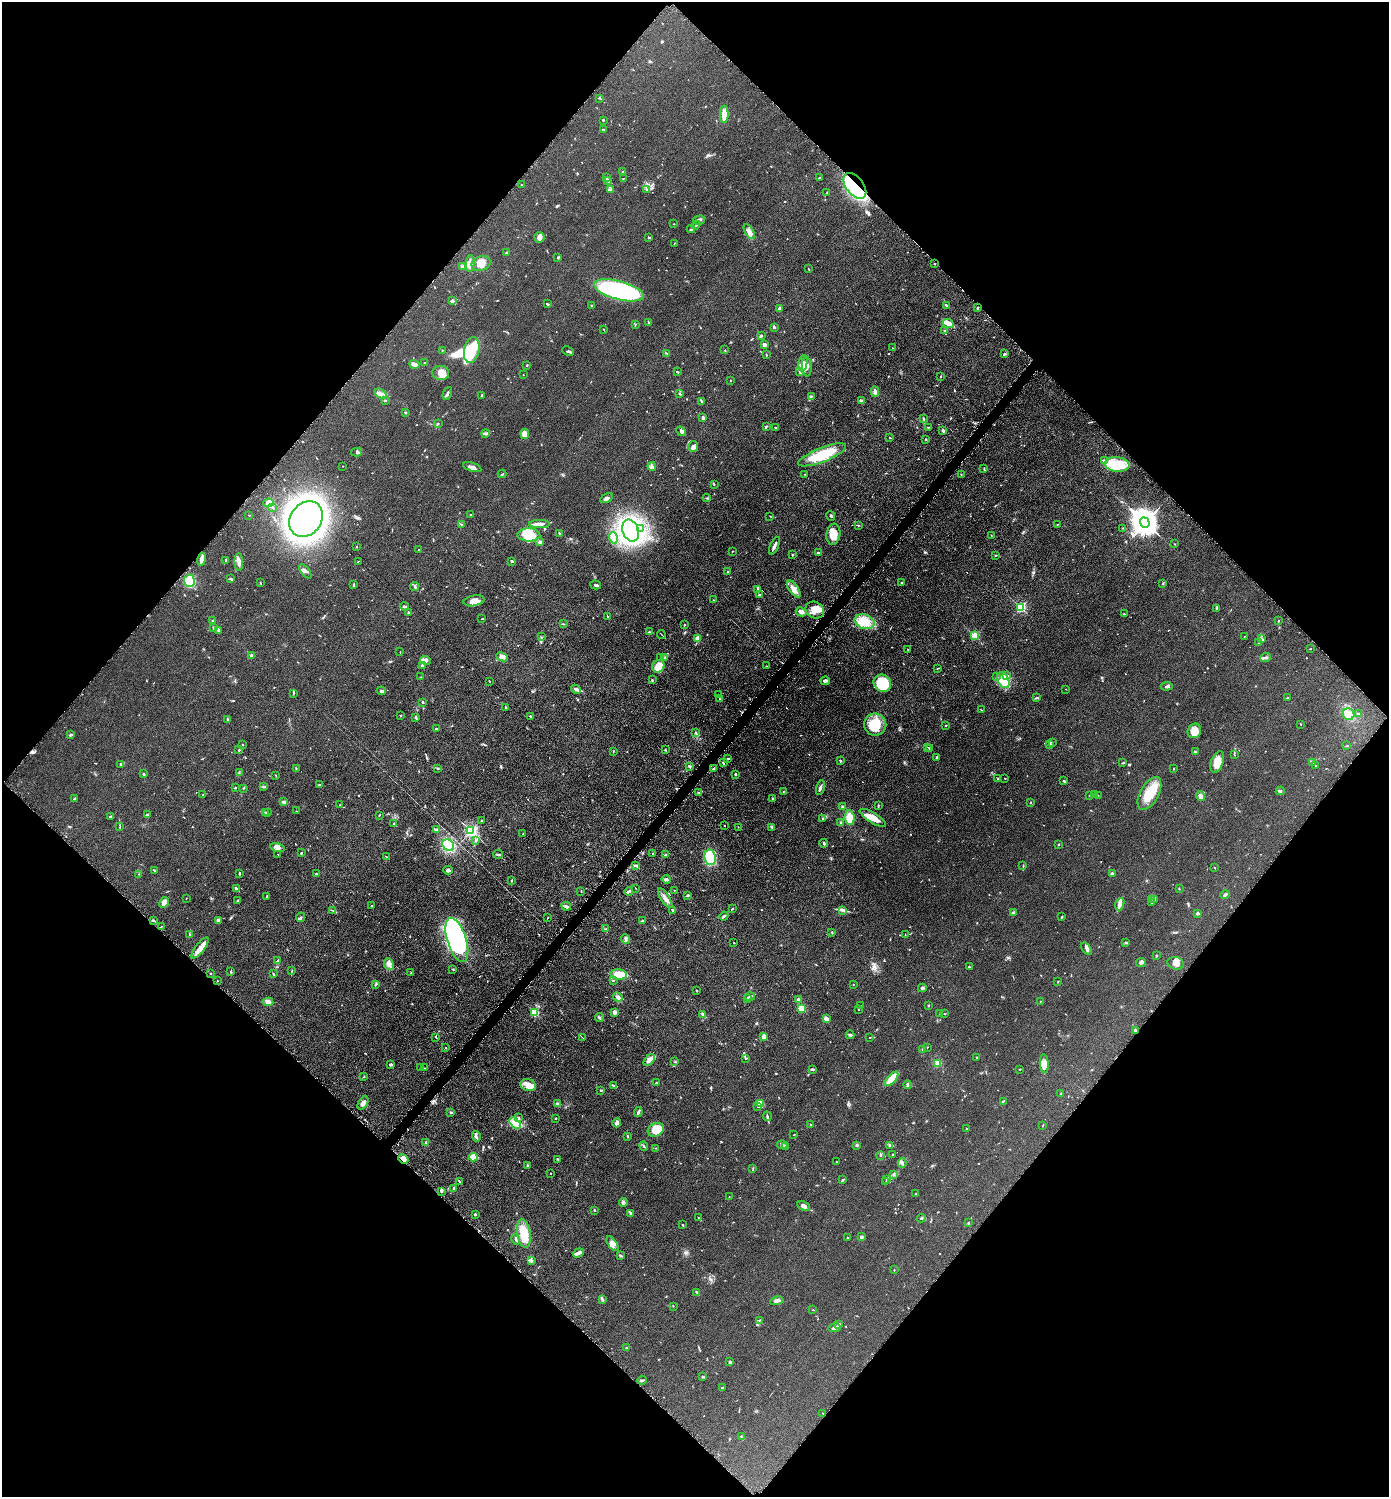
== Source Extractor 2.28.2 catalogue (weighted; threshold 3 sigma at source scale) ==
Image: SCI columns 152-5698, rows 7-5985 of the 5993 x 5990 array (HDU 1 of 3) = the unmasked area's bounding box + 8 px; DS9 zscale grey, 4 x 4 block average (1 PNG px = mean of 4 x 4 image px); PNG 1391 x 1499 px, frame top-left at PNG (2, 2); each listed source drawn as its Kron ellipse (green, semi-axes under 4 px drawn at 4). Shown black and unused: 50% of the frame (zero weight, under 4 of 8 exposures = <1% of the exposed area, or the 3 px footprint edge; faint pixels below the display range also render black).
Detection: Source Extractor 2.28.2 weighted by HDU 2 'WHT'. Background 0.0898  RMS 0.0077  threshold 0.0314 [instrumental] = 3 sigma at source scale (4.09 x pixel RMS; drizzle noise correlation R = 1.36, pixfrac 0.8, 0.05/0.05 arcsec/px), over >= 5 px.
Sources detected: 847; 1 too faint to see at this stretch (4 x 4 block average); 7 inside a brighter object's white glare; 13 cosmic-ray / hot-pixel residue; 1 long thin detection or spike segment (spike, bleed or trail) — neither listed nor drawn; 29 coinciding with a brighter row at this scale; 60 inside a brighter listed object's ellipse — not listed separately; of the other 736, all 500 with FLUX_AUTO >= 1.6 (the completeness limit of this list) listed and drawn (236 fainter detections not listed), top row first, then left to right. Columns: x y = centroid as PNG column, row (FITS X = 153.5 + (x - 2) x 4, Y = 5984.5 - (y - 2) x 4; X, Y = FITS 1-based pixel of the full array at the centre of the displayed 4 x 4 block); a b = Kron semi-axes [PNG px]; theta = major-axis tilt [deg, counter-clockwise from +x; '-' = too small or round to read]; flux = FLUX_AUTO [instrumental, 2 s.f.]
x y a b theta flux
599 98 2 2 - 1.8
724 114 8 3 89 61
603 120 2 2 - 4.1
603 129 3 2 - 2.9
622 172 3 2 - 2.8
606 178 3 2 - 2.6
623 178 2 2 - 1.8
819 178 2 2 - 4.7
607 180 3 2 - 16
521 184 2 2 - 2.2
855 186 15 8 -52 550
611 190 4 2 - 5.4
647 190 2 2 - 2.1
827 193 3 2 - 2
699 220 6 2 16 6.6
674 224 2 2 - 2.4
696 225 4 2 - 5
691 229 4 2 - 6
749 232 8 3 -59 19
539 237 5 5 - 13
649 237 4 2 - 4
674 243 2 2 - 1.7
507 253 2 2 - 9.6
558 257 2 2 - 4.5
481 263 10 7 21 39
470 264 8 4 85 20
934 264 2 2 - 2.7
463 266 3 2 - 5.8
809 269 3 2 - 1.7
619 290 25 9 -15 630
452 301 4 2 - 5.9
547 304 3 2 - 5.1
592 305 2 2 - 1.7
947 306 3 2 - 4.8
779 308 2 2 - 15
978 308 2 2 - 3.3
648 323 2 2 - 2.8
635 324 3 2 - 2
948 324 6 3 -27 47
774 327 2 2 - 5.4
604 329 3 2 - 1.9
945 330 2 2 - 3.9
761 336 3 2 - 6.2
764 345 3 2 - 8.4
892 348 2 2 - 2.1
442 350 2 2 - 1.7
472 350 13 7 78 130
725 350 2 2 - 1.8
568 351 6 2 -26 7.6
666 353 3 2 - 3.1
1005 354 3 2 - 4.5
766 355 2 2 - 3.9
424 363 2 2 - 1.9
803 363 8 4 81 31
414 364 5 3 - 21
527 365 2 2 - 2.4
807 366 10 5 -85 27
677 372 2 2 - 4.7
800 372 3 2 - 3.3
441 373 8 7 - 38
523 374 2 2 - 1.9
940 377 2 2 - 4.2
730 381 2 2 - 2
875 391 5 3 - 10
447 393 7 2 66 8.9
679 393 3 2 - 3.1
381 394 6 4 -33 15
482 395 2 2 - 5.4
811 396 3 2 - 3.2
385 400 2 2 - 3.6
861 401 3 2 - 14
702 402 3 2 - 4.3
405 412 3 2 - 3.1
703 418 3 2 - 8.5
924 419 3 2 - 5.9
438 423 2 2 - 2.2
766 426 4 2 - 3.7
776 427 2 2 - 1.8
929 427 3 2 - 2.7
681 431 5 3 - 8.9
943 431 4 3 - 6.9
485 433 4 2 - 14
525 434 5 4 - 48
890 438 2 2 - 3.8
926 439 2 2 - 2.9
693 446 5 4 - 15
357 452 5 2 - 5.2
822 455 25 7 22 150
1104 461 3 2 - 4.3
1117 465 12 7 -4 160
343 466 2 2 - 1.9
652 466 4 2 - 11
472 467 9 3 -17 16
984 468 2 2 - 2.4
502 474 4 2 - 2.9
805 474 2 2 - 2
961 474 2 2 - 3.1
714 484 2 2 - 3.2
607 498 7 3 30 13
707 498 4 2 - 4
269 503 5 4 - 24
273 507 3 2 - 3.9
249 515 2 2 - 2.8
471 515 4 2 - 1.8
770 516 2 2 - 1.8
831 516 5 2 - 5.3
306 519 19 15 54 2800
1145 523 5 4 - 7600
539 524 10 2 1 28
1058 524 3 2 - 1.9
462 525 4 2 - 5.8
858 525 3 2 - 2.6
641 528 4 2 - 5.9
1123 528 2 2 - 1.7
631 531 11 8 -69 950
560 534 3 2 - 6.7
833 534 10 7 82 50
529 535 11 6 -1 97
991 535 2 2 - 1.9
613 538 6 2 -73 43
539 542 4 3 - 5.9
1175 544 2 2 - 2.1
357 546 2 2 - 2.5
774 546 9 2 67 14
418 549 2 2 - 1.7
732 551 3 2 - 1.9
818 552 2 2 - 13
792 555 2 2 - 1.8
995 555 2 2 - 2.9
202 559 7 3 80 22
225 560 4 2 - 3.6
358 561 3 2 - 1.8
512 561 3 2 - 6
239 562 9 3 -89 17
305 571 8 3 -52 11
728 572 2 2 - 15
231 579 3 2 - 4.6
189 581 6 5 - 150
901 582 2 2 - 2.5
260 583 2 2 - 2.2
1163 583 2 2 - 2.7
353 585 3 2 - 3.5
596 585 5 2 - 6.2
415 586 4 2 - 8.7
758 589 3 2 - 3.7
794 589 10 4 -54 26
759 594 3 2 - 4.1
713 600 2 2 - 1.7
474 601 10 5 10 30
404 606 4 2 - 9.1
1021 607 2 2 - 480
1217 609 4 2 - 2.7
815 610 10 8 -33 45
408 612 2 2 - 3.2
801 612 5 4 - 20
1124 614 2 2 - 1.8
607 616 2 2 - 2.6
482 619 2 2 - 2.3
213 621 2 2 - 3.7
1278 621 2 2 - 8.1
864 622 10 7 -19 98
564 624 2 2 - 1.7
684 625 2 2 - 2.6
214 628 3 2 - 6.1
218 630 3 3 - 6.7
649 632 4 2 - 4.2
661 634 4 2 - 2.9
975 636 2 2 - 270
1244 636 2 2 - 1.6
541 637 2 2 - 1.7
697 638 4 3 - 17
1261 639 3 2 - 5.9
1258 642 2 2 - 2.4
908 649 2 2 - 2.3
1310 649 2 2 - 3.1
400 652 2 2 - 1.7
252 656 2 2 - 68
502 657 6 4 -24 14
661 657 2 2 - 2.9
664 658 3 2 - 2.4
1265 658 5 3 - 9.7
425 660 5 4 - 17
422 666 3 2 - 13
658 666 7 5 52 48
767 666 3 2 - 2
937 668 3 2 - 1.9
1007 675 3 2 - 4.3
997 676 2 2 - 2.5
421 677 2 2 - 1.8
652 680 2 2 - 2.5
1003 680 8 5 -62 41
825 681 5 2 - 13
490 682 2 2 - 1.9
882 683 9 8 - 150
1167 686 6 3 6 7.5
576 689 5 2 - 21
1066 689 2 2 - 1.7
381 691 5 3 - 6.7
293 693 3 2 - 3.7
719 695 2 2 - 2
1036 698 3 2 - 3.6
1288 698 3 2 - 2.5
719 699 3 2 - 3.6
422 702 2 2 - 7.4
505 707 2 2 - 1.7
981 710 2 2 - 2.1
1349 714 6 5 - 31
1358 714 3 2 - 5
400 716 2 2 - 2.5
530 716 3 2 - 4.3
416 718 4 2 - 5.2
228 719 2 2 - 3.6
1300 724 2 2 - 2.4
875 725 11 11 - 93
946 725 2 2 - 2.5
436 729 3 2 - 5.4
1194 731 7 6 - 50
695 732 3 2 - 4
70 735 4 2 - 5.6
1052 742 2 2 - 1.6
242 744 2 2 - 1.8
1050 744 4 2 - 4.8
1347 746 3 2 - 2.1
927 747 2 2 - 1.9
929 749 2 2 - 2.9
239 750 3 2 - 2.5
665 750 3 2 - 3.3
1195 751 3 3 - 4.8
613 752 2 2 - 1.7
1235 755 3 2 - 1.8
936 757 2 2 - 5.5
728 758 3 2 - 4.8
840 761 2 2 - 5.3
1217 762 11 6 69 49
723 763 3 2 - 4.2
1123 763 3 2 - 4.3
1313 763 3 2 - 4.3
121 765 3 2 - 3.6
1316 766 3 2 - 3
689 767 4 2 - 6
296 768 2 2 - 2
438 768 3 2 - 3.5
1174 768 2 2 - 2.5
714 769 3 2 - 8.4
239 773 2 2 - 2.7
144 774 2 2 - 7
736 774 2 2 - 6.9
276 776 3 2 - 1.9
1005 778 2 2 - 2.6
998 779 2 2 - 1.8
1064 781 3 3 - 5.9
320 785 2 2 - 9.1
235 787 2 2 - 3.7
264 787 3 2 - 5.5
244 788 2 2 - 1.7
820 788 7 2 75 8.6
783 791 2 2 - 2.8
1280 791 4 2 - 8
699 792 4 2 - 4.1
1149 793 18 9 61 110
203 795 2 2 - 1.8
1090 795 2 2 - 2.2
1094 795 3 2 - 3.8
1098 795 2 2 - 1.8
1200 796 5 4 - 21
74 799 2 2 - 5.2
773 799 3 2 - 4
284 802 4 2 - 8.3
1031 803 2 2 - 3.2
339 805 2 2 - 2.1
843 806 2 2 - 4.9
878 806 2 2 - 2.9
296 811 2 2 - 2.5
265 812 2 2 - 3.5
267 812 3 2 - 3.3
148 814 4 2 - 5.3
379 815 2 2 - 2.9
110 816 3 2 - 4.9
850 818 7 5 -83 56
873 818 15 5 -32 48
822 819 3 2 - 3
481 821 2 2 - 1.9
840 822 2 2 - 2.4
394 823 2 2 - 5.4
724 826 2 2 - 2.2
120 827 2 2 - 2.1
738 827 2 2 - 1.8
772 827 4 3 - 5.5
436 829 4 2 - 5.6
471 830 2 2 - 870
523 834 2 2 - 1.9
476 840 3 2 - 4.3
824 843 4 2 - 5.6
1059 844 2 2 - 3.2
448 845 6 5 - 130
277 847 7 4 -13 16
301 853 3 2 - 3
653 853 2 2 - 4.4
278 854 2 2 - 1.6
498 854 5 2 - 5.7
665 855 2 2 - 3.3
386 857 3 2 - 2.3
710 857 8 5 -80 130
636 865 4 2 - 5.8
1023 866 2 2 - 2
1215 868 2 2 - 2.4
154 870 4 2 - 3.3
448 870 5 3 - 8.9
239 873 3 2 - 5.4
139 874 2 2 - 1.9
316 874 3 2 - 4.8
1112 874 2 2 - 47
666 879 4 2 - 7
511 881 2 2 - 3.5
636 888 2 2 - 1.6
236 889 4 2 - 7.2
1179 889 2 2 - 2.8
674 890 2 2 - 1.7
581 891 2 2 - 3
629 891 4 2 - 9.3
688 895 3 2 - 4.9
1225 895 4 2 - 7.9
267 896 2 2 - 4.3
186 898 2 2 - 1.8
665 898 11 3 -57 18
1154 899 4 2 - 5
1151 900 3 2 - 4
237 901 3 2 - 4.9
164 902 6 4 60 27
1151 903 2 2 - 1.9
1120 904 6 3 68 13
371 906 3 2 - 2.5
566 906 5 2 - 9.2
732 909 3 2 - 3.6
333 910 2 2 - 3.5
673 910 4 2 - 6.5
843 910 3 2 - 2.5
1013 913 2 2 - 12
1197 913 3 2 - 8.9
724 916 4 2 - 9.6
300 917 5 2 - 3.6
1062 917 2 2 - 4.3
548 918 2 2 - 1.7
153 920 4 2 - 4.2
218 920 3 3 - 16
642 921 3 2 - 3.9
161 927 3 2 - 3.3
606 929 2 2 - 2.2
832 932 2 2 - 6.6
189 935 2 2 - 2.7
905 935 2 2 - 2
625 939 5 2 - 7.1
457 940 23 9 -72 680
734 942 2 2 - 1.8
1126 943 3 2 - 4.5
200 948 13 4 52 31
1086 949 7 3 -53 11
1156 956 3 2 - 4.3
277 961 4 2 - 3.7
1141 962 5 3 - 11
1176 963 8 6 -16 25
389 964 6 4 -65 17
969 967 2 2 - 3.4
453 969 2 2 - 4.8
292 971 2 2 - 1.7
231 972 3 2 - 2.7
411 973 3 2 - 3.2
210 974 2 2 - 2.9
274 974 2 2 - 1.6
619 974 8 5 -6 64
217 981 2 2 - 1.6
613 981 2 2 - 2.3
1058 982 2 2 - 3.7
376 984 2 2 - 2.7
853 984 2 2 - 1.9
922 988 4 3 - 8.6
696 991 2 2 - 3.2
618 997 5 3 - 13
750 997 5 2 - 6
747 999 3 2 - 5.6
798 1000 3 2 - 21
1040 1001 2 2 - 4.6
268 1002 5 4 - 19
928 1005 3 2 - 1.7
860 1006 4 2 - 4.6
801 1009 4 3 - 47
858 1010 2 2 - 1.7
614 1012 3 2 - 15
535 1013 2 2 - 300
940 1013 2 2 - 3.3
703 1014 4 2 - 4.7
944 1014 2 2 - 2.4
600 1018 4 2 - 7.3
826 1018 3 2 - 24
1135 1030 2 2 - 24
850 1035 4 3 - 8
763 1036 4 2 - 22
436 1037 2 2 - 2.1
583 1038 3 2 - 6.5
870 1038 2 2 - 2.7
927 1047 2 2 - 1.8
446 1048 2 2 - 2.8
922 1049 3 2 - 2.8
977 1057 2 2 - 4.3
746 1058 3 2 - 3.4
649 1060 7 3 47 30
675 1062 2 2 - 2.2
938 1063 2 2 - 200
391 1064 3 2 - 7.7
1044 1064 9 4 -86 33
421 1068 3 2 - 2.3
424 1068 3 2 - 4.4
812 1069 4 2 - 8
1020 1069 2 2 - 1.7
364 1077 2 2 - 1.7
891 1079 9 3 47 84
656 1083 2 2 - 4.3
528 1085 8 6 -18 49
908 1085 4 2 - 5.7
614 1086 4 3 - 6
601 1090 2 2 - 5
1061 1094 2 2 - 2.4
1003 1101 3 2 - 6.9
363 1103 7 4 57 19
761 1103 4 3 - 12
557 1104 2 2 - 22
758 1107 2 2 - 3.1
451 1112 3 2 - 3.8
638 1112 5 2 - 11
767 1116 5 2 - 6
519 1118 4 2 - 5.2
555 1119 2 2 - 2.5
515 1123 7 4 -47 26
617 1123 4 3 - 15
811 1125 4 2 - 3.4
1043 1125 3 2 - 2.6
967 1129 3 2 - 3.1
656 1130 8 6 29 110
794 1135 2 2 - 2.8
476 1136 5 2 - 8.9
628 1136 3 2 - 3.1
426 1143 2 2 - 6.9
782 1145 5 3 - 9.2
857 1145 3 2 - 4.5
890 1145 3 2 - 4.3
644 1146 5 2 - 4.7
786 1147 2 2 - 2.6
656 1148 2 2 - 1.7
880 1155 4 2 - 3.8
892 1155 3 2 - 3.5
473 1157 4 4 - 53
403 1159 5 4 - 29
558 1159 3 2 - 2.7
837 1162 2 2 - 3.4
902 1163 5 3 - 7.2
527 1166 3 3 - 4.7
753 1169 3 2 - 2.7
551 1173 2 2 - 8.1
893 1174 2 2 - 4.2
887 1179 2 2 - 6.5
843 1180 2 2 - 1.9
459 1181 4 2 - 3.9
886 1182 2 2 - 2
454 1188 3 2 - 4.1
441 1191 4 2 - 7.1
916 1194 2 2 - 1.6
729 1196 2 2 - 1.9
623 1202 4 3 - 7.5
803 1206 7 4 -28 16
594 1210 3 2 - 2.5
631 1213 4 2 - 5.4
475 1214 2 2 - 18
698 1217 2 2 - 1.8
921 1218 4 2 - 4.5
968 1223 2 2 - 2.4
682 1225 2 2 - 3.9
524 1233 14 6 -81 92
861 1237 3 2 - 11
847 1238 2 2 - 2.6
516 1239 5 2 - 6.4
612 1244 8 4 -54 21
578 1253 6 2 20 25
621 1256 3 2 - 3.4
531 1261 3 2 - 4.2
894 1270 2 2 - 2.7
697 1292 4 2 - 4.6
602 1300 4 2 - 5.1
777 1301 7 3 12 15
673 1306 2 2 - 3.1
813 1310 2 2 - 2.1
759 1320 3 2 - 3.7
839 1324 4 2 - 5.4
834 1328 6 3 13 11
626 1348 2 2 - 2.6
730 1362 3 3 - 5.2
703 1377 3 2 - 3.5
642 1380 5 2 - 6.2
722 1388 3 2 - 6.6
823 1413 2 2 - 2.3
742 1437 3 2 - 7.6
Overlapping masked pixels (flux is a lower limit): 3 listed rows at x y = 855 186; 934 264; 403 1159
Diffuse or blended objects may show on this block-average render without a row.